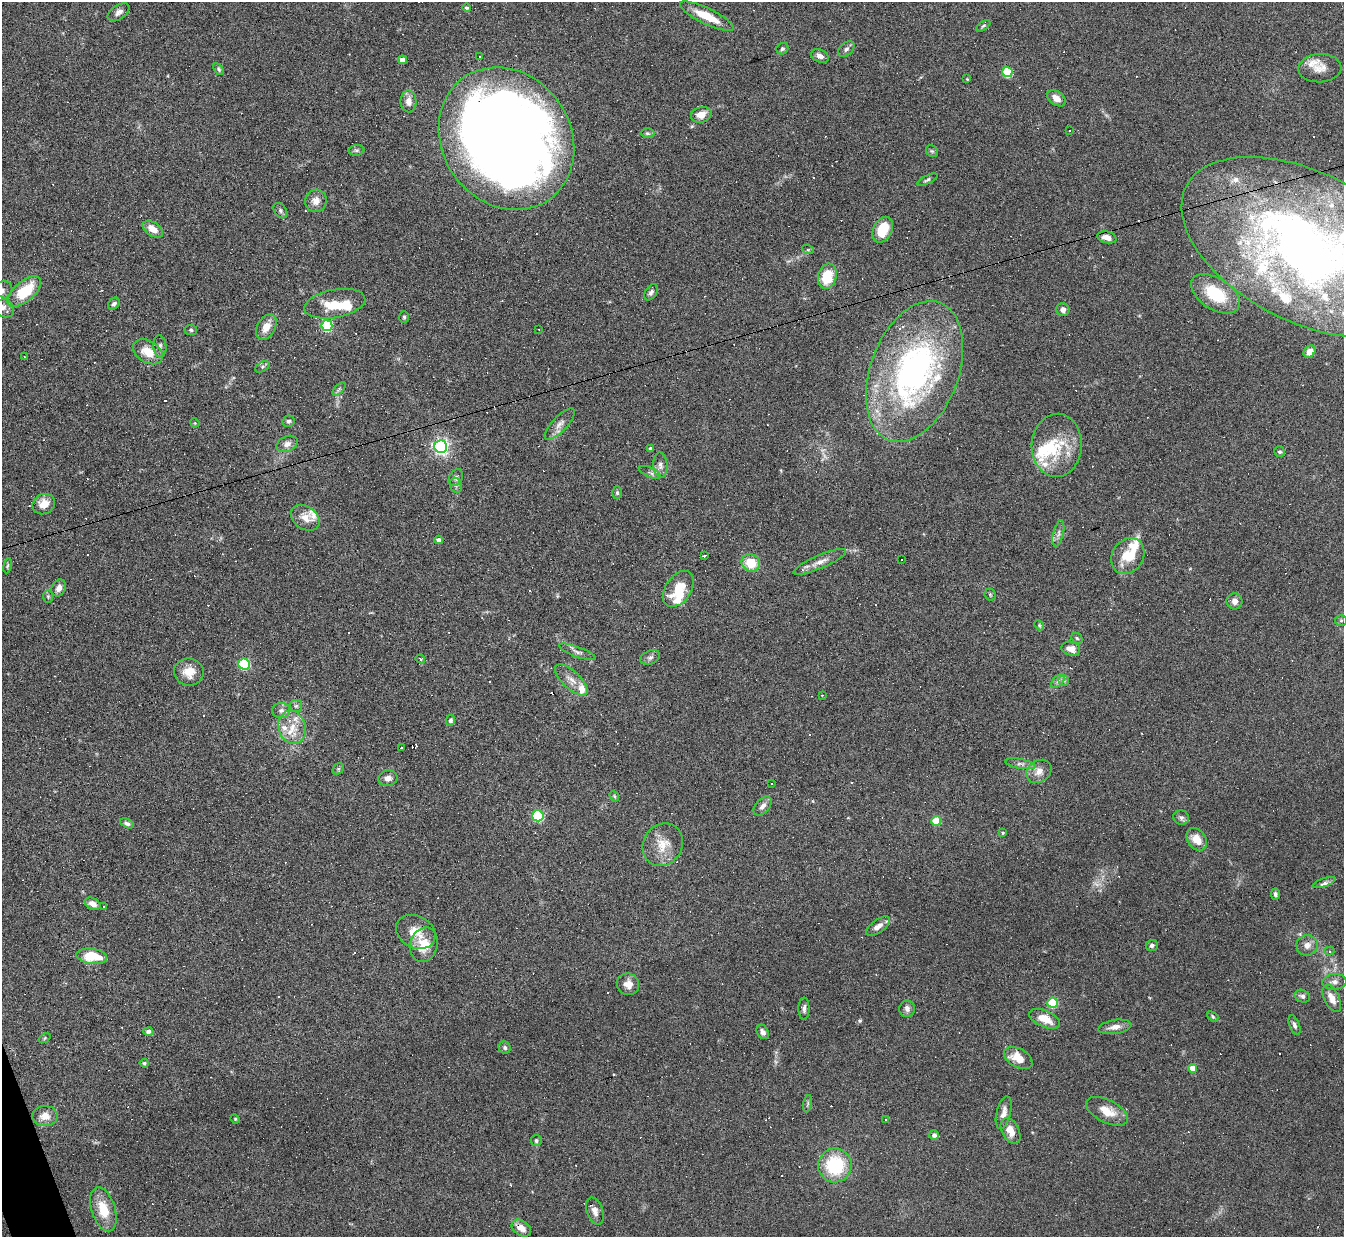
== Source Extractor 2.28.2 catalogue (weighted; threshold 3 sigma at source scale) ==
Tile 7 of 4 x 4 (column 3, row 2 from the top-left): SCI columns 2687-4028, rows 2617-3851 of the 5371 x 5357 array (HDU 1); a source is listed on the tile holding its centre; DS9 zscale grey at full resolution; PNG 1346 x 1239 px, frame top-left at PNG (2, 2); each listed source drawn as its Kron ellipse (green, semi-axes under 4 px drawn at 4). Shown black and unused: <1% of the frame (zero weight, under 4 of 8 exposures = <1% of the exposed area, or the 3 px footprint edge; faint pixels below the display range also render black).
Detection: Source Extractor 2.28.2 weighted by HDU 2 'WHT'; one run over the whole footprint, this tile lists its part. Background 0.0744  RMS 0.0043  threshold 0.0175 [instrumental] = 3 sigma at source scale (4.09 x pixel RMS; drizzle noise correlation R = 1.36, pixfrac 0.8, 0.05/0.05 arcsec/px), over >= 5 px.
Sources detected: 273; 1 too faint to see at this stretch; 4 inside a brighter object's white glare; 92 cosmic-ray / hot-pixel residue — neither listed nor drawn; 24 inside a brighter listed object's ellipse — not listed separately; the other 152 listed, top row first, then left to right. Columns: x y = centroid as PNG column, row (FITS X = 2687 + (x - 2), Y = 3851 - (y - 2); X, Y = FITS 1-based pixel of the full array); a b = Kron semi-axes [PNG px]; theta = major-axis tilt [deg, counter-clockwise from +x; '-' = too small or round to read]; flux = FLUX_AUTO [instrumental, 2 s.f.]
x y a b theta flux
467 8 4 4 - 0.7
119 12 12 7 35 1.8
707 16 29 8 -26 8.8
983 26 8 4 35 0.58
782 49 6 5 - 0.82
846 49 9 6 41 1.2
820 56 9 6 -24 2.1
480 57 3 3 - 14
402 60 4 4 - 3.3
1320 68 21 14 3 4.6
219 69 6 4 -55 0.62
1007 72 5 5 - 24
967 79 4 4 - 0.28
1056 98 10 6 -34 3.4
408 101 11 8 -88 3.1
701 115 10 7 16 4.1
1069 130 3 2 - 0.38
647 133 7 5 -1 0.64
506 139 74 64 -55 680
357 150 8 5 6 0.82
932 151 6 5 - 0.73
927 180 11 4 26 0.86
316 201 11 11 - 3.2
280 211 8 6 -53 0.95
153 229 11 6 -33 3.6
883 230 13 9 64 11
1107 237 9 5 -12 2.9
1306 247 134 74 -27 320
808 250 6 4 -18 0.53
827 276 13 9 74 12
2 291 11 8 33 2
24 291 20 10 40 16
651 292 9 5 58 1.1
1215 294 27 15 -32 18
114 304 7 5 46 0.93
335 304 31 14 11 11
2 307 13 9 -35 2.5
1063 310 6 6 - 1.7
404 317 6 5 - 0.62
327 326 5 5 - 41
266 327 13 9 59 4.6
191 330 6 5 - 0.68
539 330 2 2 - 0.21
160 346 11 6 -85 1.4
1310 351 7 5 47 3.9
148 352 16 11 -30 6.7
24 357 3 2 - 0.3
262 367 8 4 32 0.82
914 371 73 44 69 120
339 389 8 4 45 0.75
289 421 6 6 - 0.89
195 423 5 4 - 0.35
560 424 20 7 47 2.7
287 444 11 7 23 2.1
1057 445 31 25 87 17
441 447 6 6 - 130
651 448 4 4 - 0.98
1280 452 5 5 - 0.77
660 465 13 7 -85 1.8
650 472 11 5 -25 1.1
456 477 9 6 59 1.2
456 485 8 6 -69 1
617 493 6 5 - 0.63
44 504 11 10 - 4.7
305 518 16 11 -35 4.4
1058 534 13 5 77 1.5
439 540 4 4 - 1.8
704 555 3 3 - 25
1128 556 19 15 59 10
901 560 3 3 - 2.2
820 562 28 6 24 3.5
751 563 9 8 - 9
8 566 8 3 80 0.62
59 588 9 6 65 2.4
678 589 20 12 56 8.5
990 595 6 5 - 0.59
48 596 6 5 - 0.61
1235 601 8 8 - 2.2
1341 620 5 5 - 0.61
1039 625 5 4 - 0.46
1077 638 6 5 - 0.55
1071 649 9 7 -14 3.6
577 652 19 5 -20 1.7
650 657 10 6 23 1.3
420 659 5 4 - 0.59
244 664 6 5 - 39
189 672 15 13 -8 5.9
571 680 20 8 -43 3.7
1058 681 8 5 45 1.1
1064 681 5 5 - 0.69
822 695 3 3 - 0.38
296 706 6 6 - 0.86
281 710 9 7 2 1.6
450 720 5 5 - 0.85
292 727 17 13 -71 6.6
401 748 3 3 - 19
1020 764 15 5 -11 1.5
338 769 6 5 - 0.64
1039 771 13 10 36 3.3
388 778 9 7 11 1.8
772 783 3 2 - 0.46
614 796 5 4 - 0.53
763 806 11 6 49 1.9
538 816 6 5 - 45
1181 817 8 7 - 1.1
936 821 5 4 - 11
127 823 7 4 -25 0.97
1003 833 4 3 - 0.44
1197 839 12 9 -54 5.5
663 845 22 19 59 7.8
1324 883 12 3 18 1.3
1275 894 6 4 87 0.92
93 904 8 5 -28 2.3
104 906 3 2 - 0.29
878 926 14 6 35 2.8
416 932 21 16 -28 7.1
424 945 17 13 74 8.5
1152 945 6 5 - 0.98
1307 945 10 10 - 2.6
1329 951 5 4 - 0.72
92 956 15 7 -8 11
1334 982 12 8 5 2
628 984 11 10 - 3.1
1302 996 8 6 -25 1.3
1332 998 14 7 -63 4
1052 1003 5 5 - 17
804 1009 11 5 89 1.3
907 1009 8 7 - 1.7
1213 1016 6 4 -38 0.56
1044 1019 16 8 -24 6.1
1294 1025 10 5 -69 1.3
1115 1027 16 7 9 2.9
148 1032 5 4 - 1.4
763 1032 8 5 -58 1.4
45 1038 6 4 37 0.49
505 1048 6 5 - 0.91
1018 1058 15 9 -28 6.2
144 1063 4 4 - 0.69
1192 1068 4 4 - 4.2
808 1104 9 4 81 0.77
1107 1111 23 11 -27 6.5
1004 1113 17 7 76 2.7
45 1116 13 10 2 3.7
235 1119 5 4 - 0.45
886 1120 3 3 - 0.33
1011 1131 14 8 -62 4.3
934 1135 5 5 - 1.4
536 1141 5 5 - 0.73
835 1165 17 17 - 23
103 1209 23 11 -72 9.2
595 1211 14 8 -72 2.3
521 1228 10 7 -34 3.5
Overlapping masked pixels (flux is a lower limit): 1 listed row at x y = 1306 247
Isophote crosses this tile's border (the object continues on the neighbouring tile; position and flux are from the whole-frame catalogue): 4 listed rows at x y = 506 139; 1306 247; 2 291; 2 307